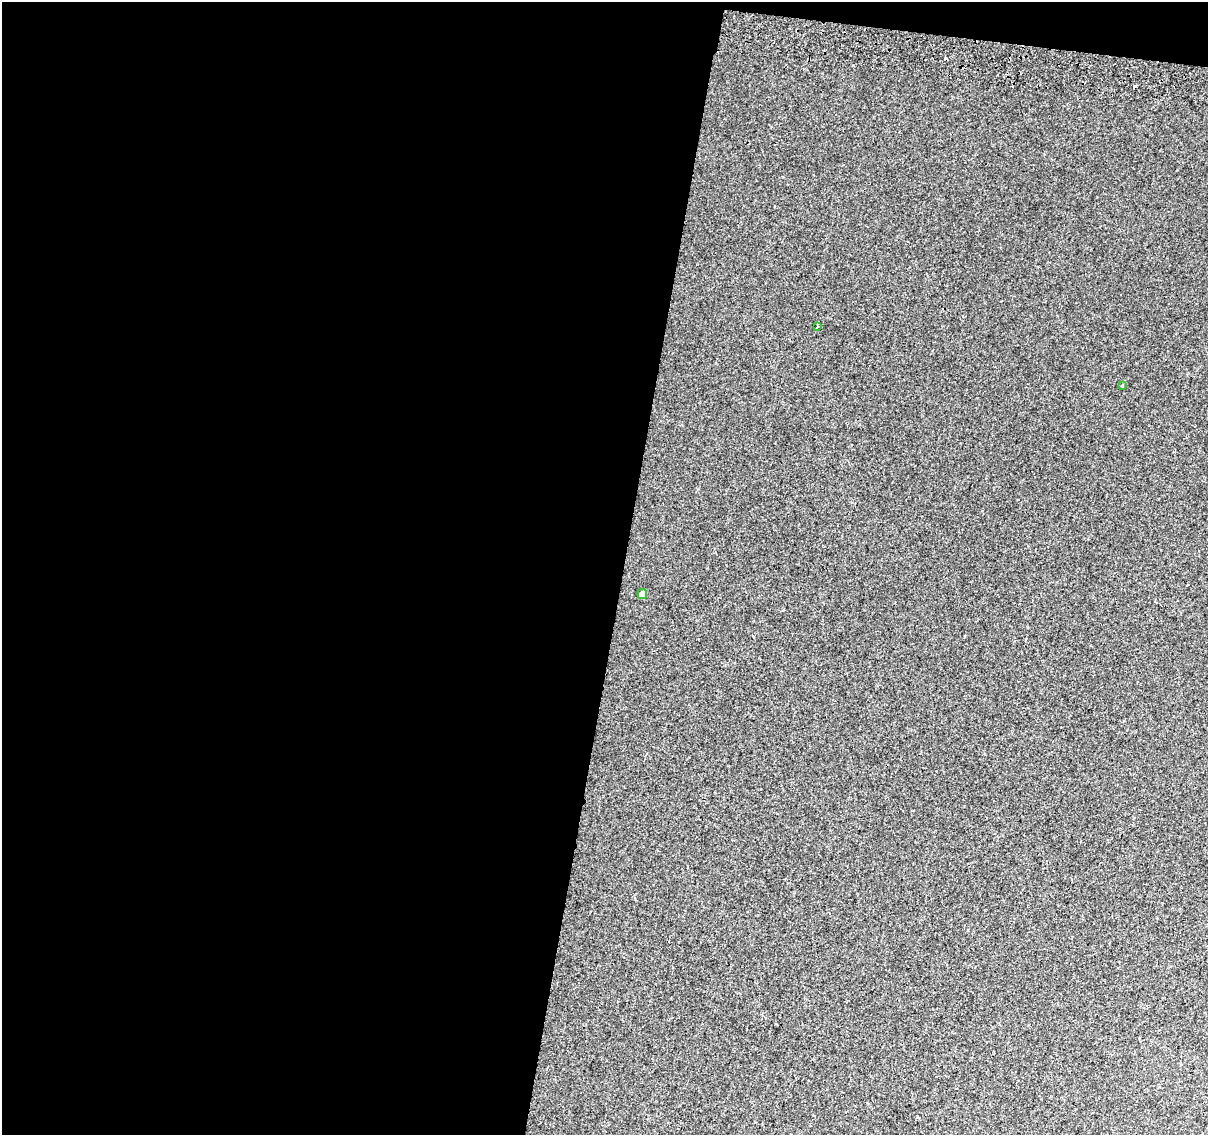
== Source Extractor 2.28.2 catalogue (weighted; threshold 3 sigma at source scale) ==
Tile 1 of 4 x 4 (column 1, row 1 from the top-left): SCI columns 15-1220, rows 3726-4858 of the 4845 x 5126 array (HDU 1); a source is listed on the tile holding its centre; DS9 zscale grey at full resolution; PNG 1210 x 1137 px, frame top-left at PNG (2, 2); each listed source drawn as its Kron ellipse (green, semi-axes under 4 px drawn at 4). Shown black and unused: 53% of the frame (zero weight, under 2 of 3 exposures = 2% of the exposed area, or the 3 px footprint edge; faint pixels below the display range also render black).
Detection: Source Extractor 2.28.2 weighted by HDU 2 'WHT'; one run over the whole footprint, this tile lists its part. Background 0.00643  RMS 0.0036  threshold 0.0163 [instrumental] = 3 sigma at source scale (4.5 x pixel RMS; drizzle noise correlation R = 1.50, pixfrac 1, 0.0396/0.0396 arcsec/px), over >= 5 px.
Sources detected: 5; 2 cosmic-ray / hot-pixel residue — neither listed nor drawn; the other 3 listed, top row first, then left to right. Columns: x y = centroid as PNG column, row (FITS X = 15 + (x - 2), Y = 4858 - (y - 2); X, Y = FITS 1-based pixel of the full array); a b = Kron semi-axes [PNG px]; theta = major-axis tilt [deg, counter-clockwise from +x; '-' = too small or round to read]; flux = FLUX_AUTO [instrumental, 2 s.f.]
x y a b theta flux
817 327 3 3 - 1.4
1122 386 3 3 - 0.78
642 594 5 5 - 2.3